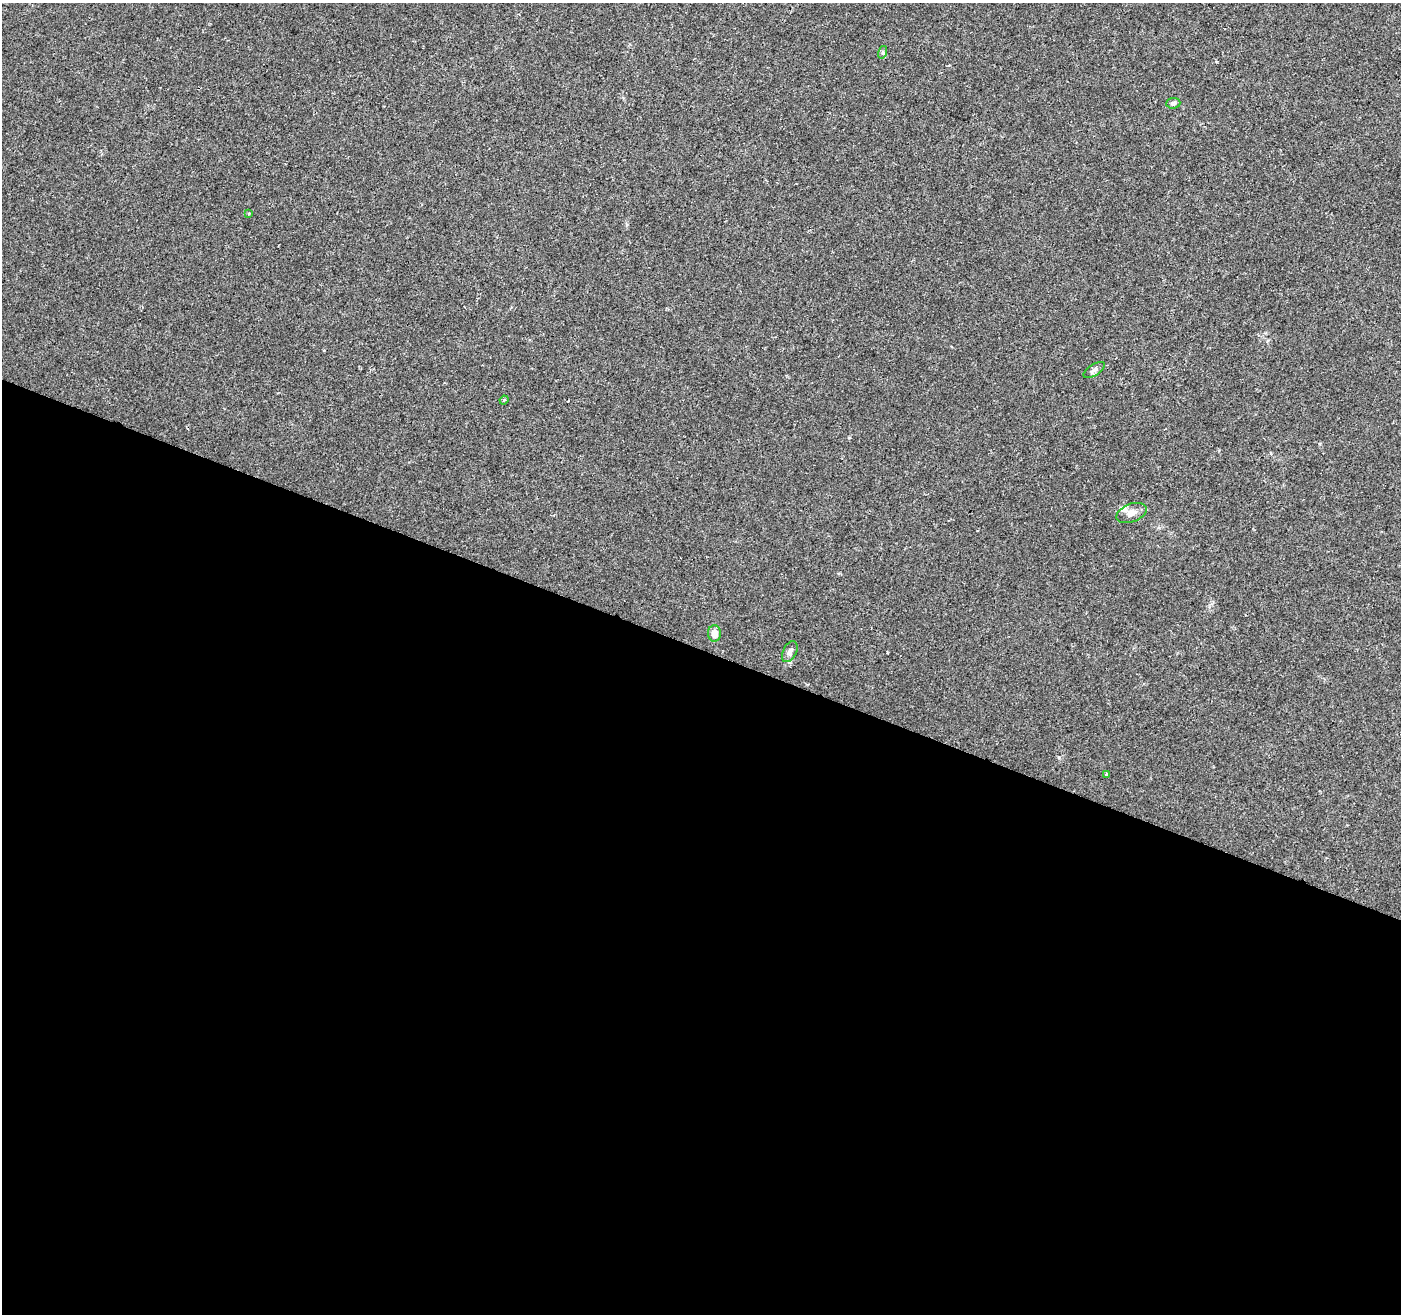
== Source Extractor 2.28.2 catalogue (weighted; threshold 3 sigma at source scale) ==
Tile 14 of 4 x 4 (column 2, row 4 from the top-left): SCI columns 1407-2805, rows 275-1586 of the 5605 x 5730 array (HDU 1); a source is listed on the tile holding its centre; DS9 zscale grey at full resolution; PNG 1403 x 1316 px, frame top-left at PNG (2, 3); each listed source drawn as its Kron ellipse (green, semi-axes under 4 px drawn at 4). Shown black and unused: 51% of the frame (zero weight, under 2 of 3 exposures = <1% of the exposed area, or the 3 px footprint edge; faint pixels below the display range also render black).
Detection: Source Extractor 2.28.2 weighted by HDU 2 'WHT'; one run over the whole footprint, this tile lists its part. Background 0.0584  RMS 0.0068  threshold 0.0307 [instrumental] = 3 sigma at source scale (4.5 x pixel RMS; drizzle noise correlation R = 1.50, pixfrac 1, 0.0396/0.0396 arcsec/px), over >= 5 px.
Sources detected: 10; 1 inside a brighter listed object's ellipse — not listed separately; the other 9 listed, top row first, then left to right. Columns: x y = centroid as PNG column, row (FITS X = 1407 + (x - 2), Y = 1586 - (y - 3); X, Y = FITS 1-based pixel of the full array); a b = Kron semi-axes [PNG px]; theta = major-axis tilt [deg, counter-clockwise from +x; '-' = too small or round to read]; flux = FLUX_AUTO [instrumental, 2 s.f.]
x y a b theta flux
883 52 6 4 73 1.1
1173 103 7 5 5 1.5
249 213 4 3 - 0.65
1094 370 12 5 34 2.4
504 400 4 3 - 0.69
1131 513 15 9 20 4.7
714 633 8 6 -87 5.9
790 652 11 6 64 2.9
1107 774 4 3 - 3